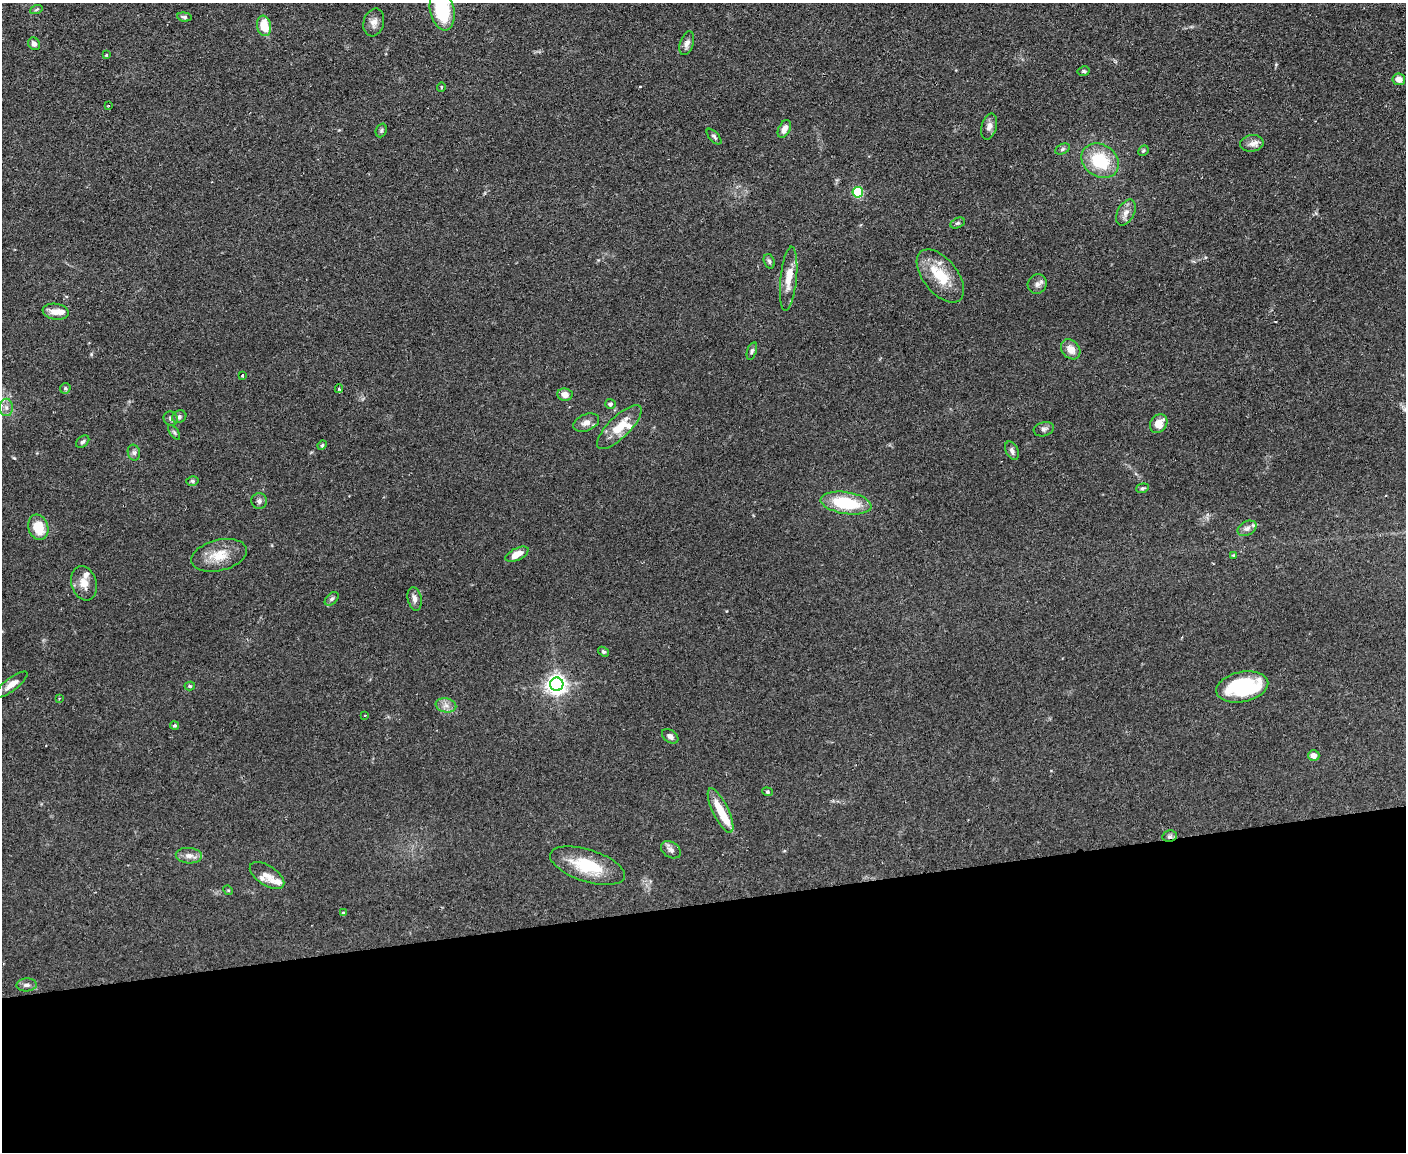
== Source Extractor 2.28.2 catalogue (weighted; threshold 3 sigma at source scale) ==
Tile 11 of 3 x 4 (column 2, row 4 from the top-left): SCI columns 1532-2935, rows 1-1150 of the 4575 x 4598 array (HDU 1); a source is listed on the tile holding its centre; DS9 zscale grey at full resolution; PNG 1408 x 1154 px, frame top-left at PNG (2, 3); each listed source drawn as its Kron ellipse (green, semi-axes under 4 px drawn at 4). Shown black and unused: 22% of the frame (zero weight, under 2 of 3 exposures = <1% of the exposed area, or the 3 px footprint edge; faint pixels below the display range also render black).
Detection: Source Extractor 2.28.2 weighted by HDU 2 'WHT'; one run over the whole footprint, this tile lists its part. Background 0.083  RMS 0.0059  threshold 0.0264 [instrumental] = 3 sigma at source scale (4.5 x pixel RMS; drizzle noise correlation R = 1.50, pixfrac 1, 0.05/0.05 arcsec/px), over >= 5 px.
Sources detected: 90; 10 inside a brighter listed object's ellipse — not listed separately; the other 80 listed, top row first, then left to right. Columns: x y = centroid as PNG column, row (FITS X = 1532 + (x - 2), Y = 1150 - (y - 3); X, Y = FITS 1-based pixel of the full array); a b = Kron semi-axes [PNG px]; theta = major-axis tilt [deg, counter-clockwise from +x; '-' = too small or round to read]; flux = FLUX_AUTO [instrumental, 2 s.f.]
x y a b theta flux
36 10 6 4 20 0.79
442 10 20 12 -79 36
184 17 7 4 -7 1.2
374 22 14 10 75 3.7
264 26 10 7 -82 12
687 43 12 6 72 2.8
34 44 6 5 - 2.3
106 55 3 2 - 0.66
1084 71 6 4 11 0.95
1399 79 6 5 - 3.9
441 87 5 3 - 0.49
108 106 3 2 - 0.54
989 127 13 7 75 3
784 129 9 5 63 3.8
381 130 7 5 69 1.1
714 137 9 4 -48 1.2
1252 143 12 8 9 3.4
1062 149 7 5 28 1.1
1143 150 5 4 - 0.85
1100 161 20 16 -34 26
858 192 5 5 - 48
1126 212 14 8 62 3.9
957 223 7 5 25 1
769 261 7 5 -72 1.1
940 276 31 17 -51 19
789 279 32 8 84 8.5
1037 284 10 9 - 2.6
56 312 13 8 -9 5.5
1071 349 11 8 -48 6.3
752 351 9 4 72 1.3
243 376 3 3 - 1.4
65 388 5 5 - 0.91
339 389 4 4 - 1.1
565 395 7 6 - 3.8
610 404 5 5 - 1.7
6 407 8 6 -90 2.7
179 417 7 6 - 1.5
171 419 7 6 - 1.6
586 422 13 8 22 3.9
1159 424 10 8 54 6.3
619 427 29 11 44 14
1044 429 10 7 16 1.9
174 432 8 4 -55 1.1
83 442 7 5 39 1.3
322 445 5 4 - 0.83
1012 451 10 6 -65 1.8
134 453 8 6 -75 1.6
192 481 6 5 - 1
1142 488 6 4 19 0.96
259 501 8 7 - 1.9
846 503 26 11 -9 29
38 527 13 10 -72 13
1247 528 10 7 28 2.6
517 554 12 6 26 6.5
219 555 28 15 14 13
1233 555 4 4 - 0.53
84 583 17 12 -72 6.6
332 599 8 5 44 1.3
415 599 12 7 -78 2.7
603 652 6 4 -36 1
557 684 6 6 - 330
11 685 19 6 38 4.7
190 686 5 4 - 0.82
1242 687 26 15 12 44
59 698 3 2 - 0.53
446 705 10 7 -11 3
365 715 3 2 - 0.44
175 726 4 4 - 0.79
670 736 9 6 -37 2.2
1314 756 6 5 - 3.4
767 792 5 4 - 0.71
721 811 24 8 -64 15
1170 836 7 5 11 1.6
671 850 11 7 -32 2.5
189 856 13 8 -4 3.4
587 866 39 16 -18 24
267 875 19 10 -33 5.2
228 890 5 4 - 0.59
343 913 3 3 - 1.3
27 985 10 6 3 2.2
Overlapping masked pixels (flux is a lower limit): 1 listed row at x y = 1170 836
Isophote crosses this tile's border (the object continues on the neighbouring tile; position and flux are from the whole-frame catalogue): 1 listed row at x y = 442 10